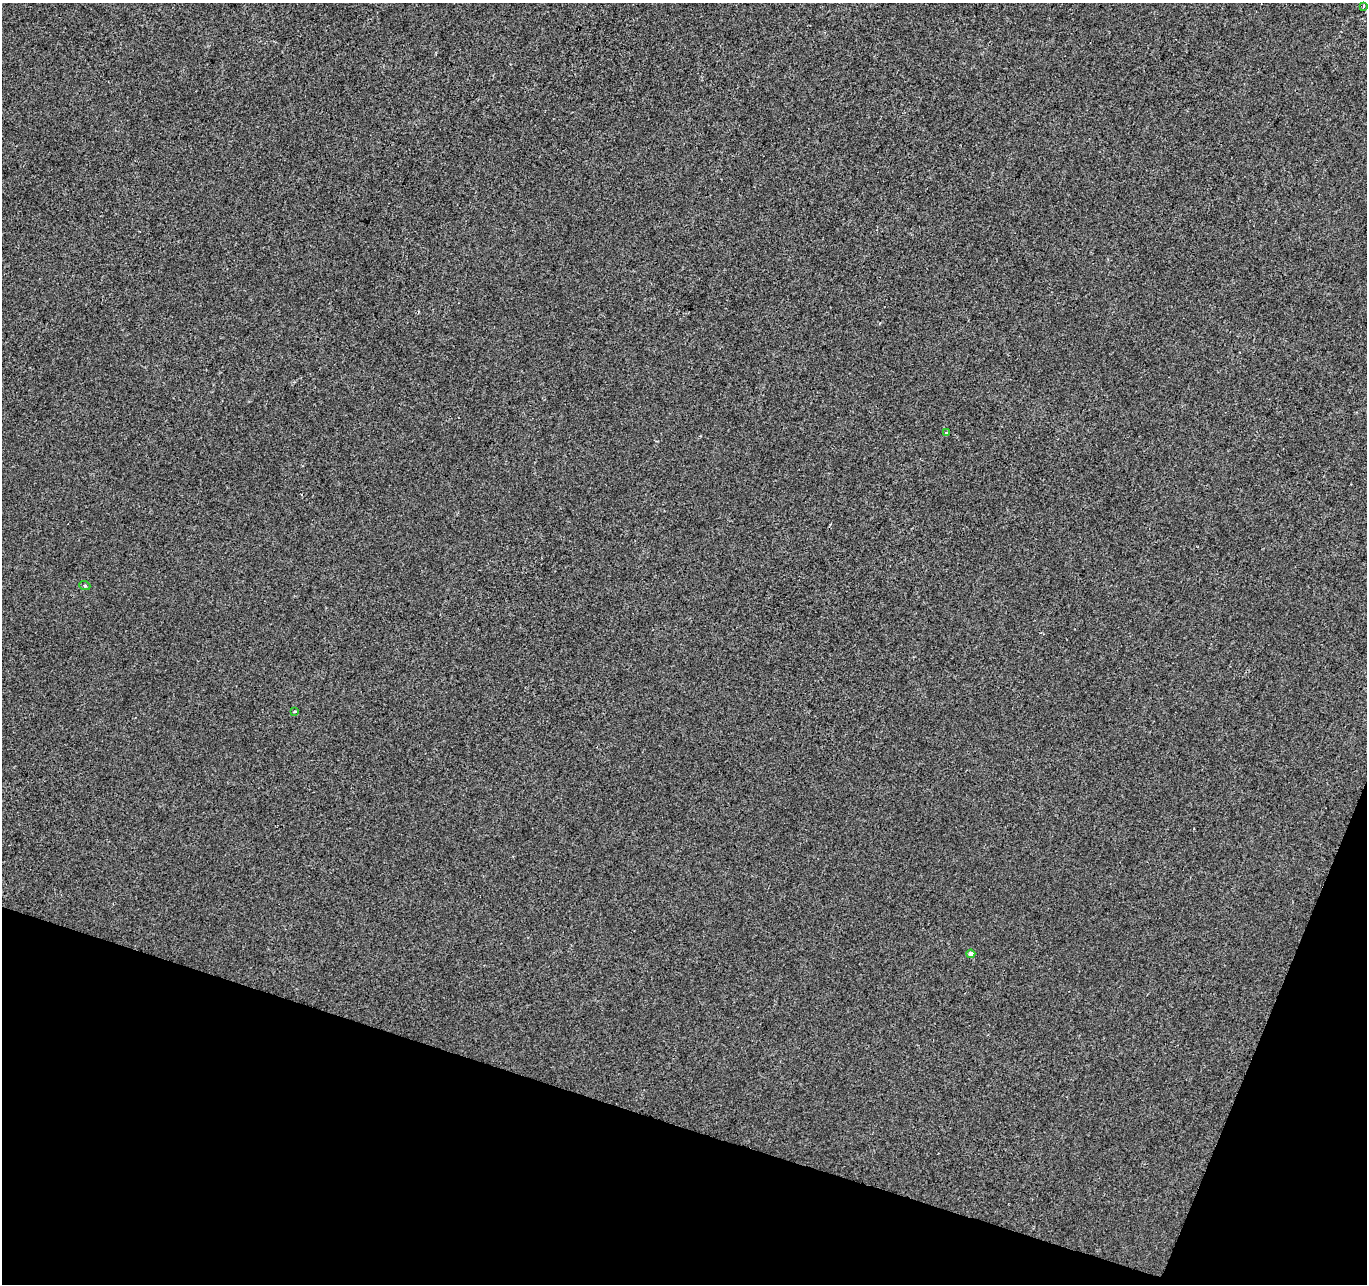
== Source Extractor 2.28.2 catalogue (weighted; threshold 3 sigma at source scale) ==
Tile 15 of 4 x 4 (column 3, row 4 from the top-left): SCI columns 2740-4104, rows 277-1558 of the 5470 x 5615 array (HDU 1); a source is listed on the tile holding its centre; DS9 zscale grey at full resolution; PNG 1369 x 1286 px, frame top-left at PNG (2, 3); each listed source drawn as its Kron ellipse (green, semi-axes under 4 px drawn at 4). Shown black and unused: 16% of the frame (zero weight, under 2 of 3 exposures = <1% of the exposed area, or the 3 px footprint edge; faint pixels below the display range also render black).
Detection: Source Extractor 2.28.2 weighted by HDU 2 'WHT'; one run over the whole footprint, this tile lists its part. Background 1.71e-04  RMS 0.0042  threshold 0.0189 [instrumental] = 3 sigma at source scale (4.5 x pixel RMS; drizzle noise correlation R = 1.50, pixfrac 1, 0.0396/0.0396 arcsec/px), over >= 5 px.
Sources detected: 6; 1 cosmic-ray / hot-pixel residue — neither listed nor drawn; the other 5 listed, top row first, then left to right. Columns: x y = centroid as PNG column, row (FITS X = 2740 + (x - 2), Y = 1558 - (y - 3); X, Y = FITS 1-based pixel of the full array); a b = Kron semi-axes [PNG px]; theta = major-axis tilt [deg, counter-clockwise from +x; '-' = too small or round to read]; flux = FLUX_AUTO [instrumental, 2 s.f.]
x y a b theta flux
1363 7 4 3 - 0.69
947 433 3 3 - 1.6
85 586 5 3 - 0.44
294 712 4 2 - 0.41
971 954 4 4 - 2